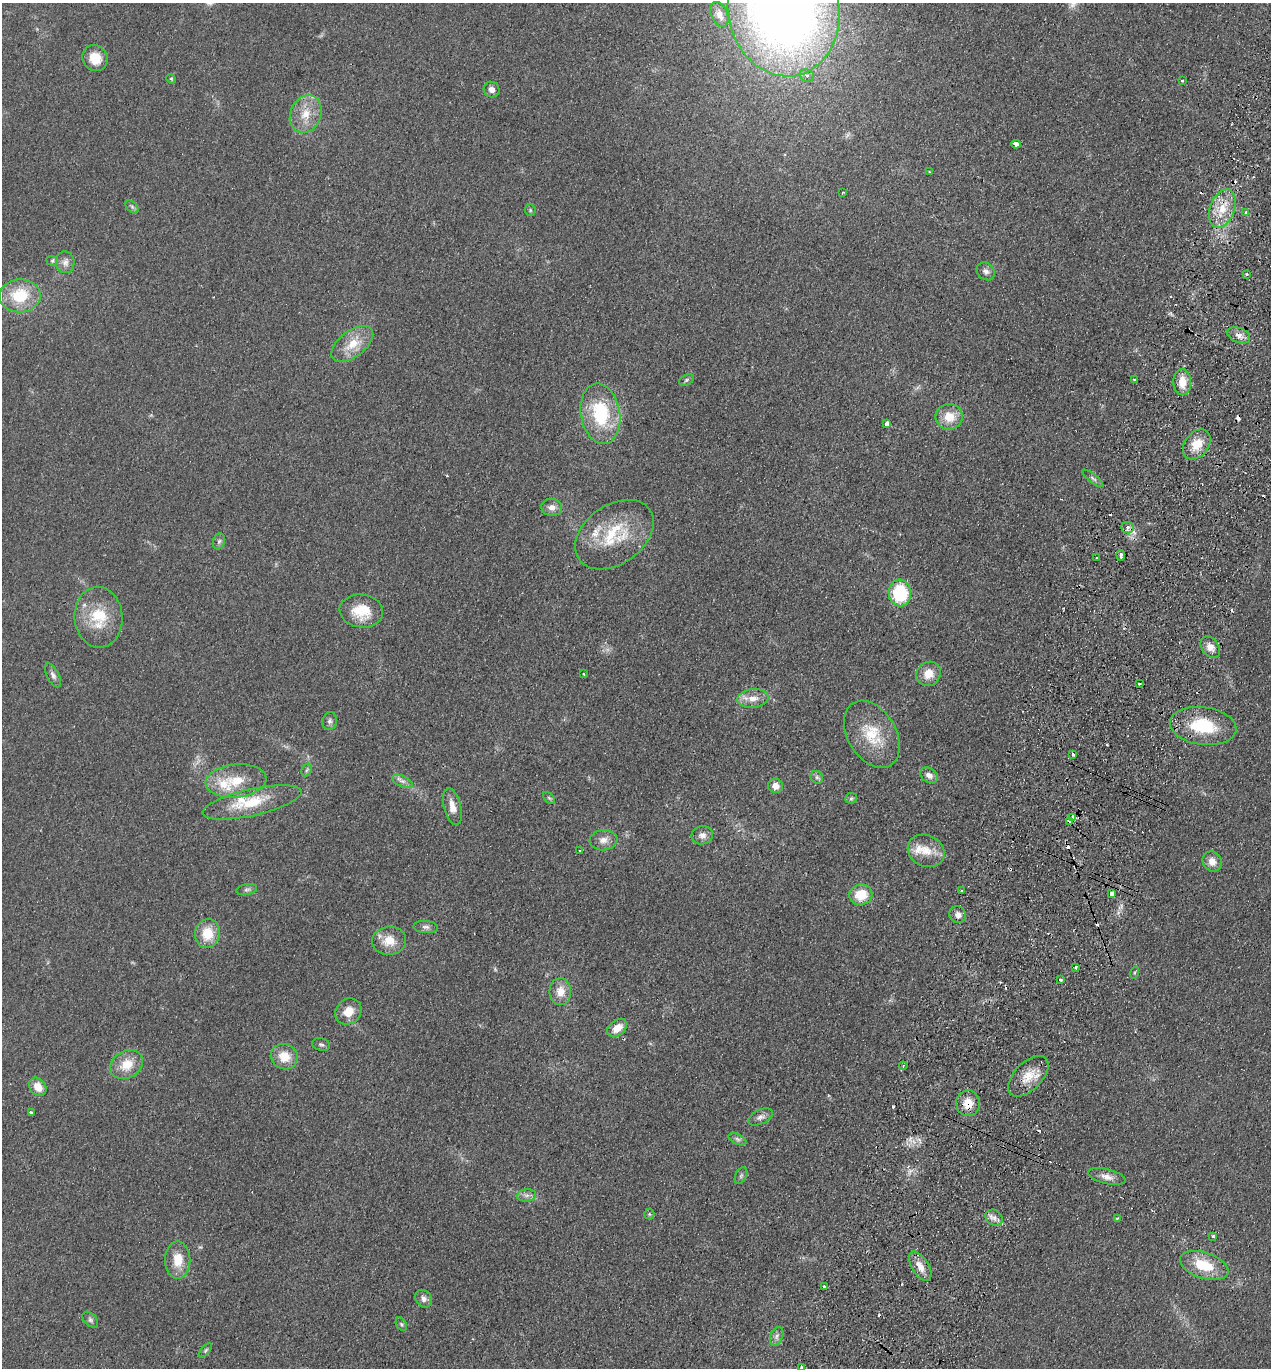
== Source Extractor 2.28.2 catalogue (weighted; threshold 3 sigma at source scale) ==
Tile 10 of 4 x 4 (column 2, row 3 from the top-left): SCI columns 1461-2729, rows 1391-2756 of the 5589 x 5512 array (HDU 1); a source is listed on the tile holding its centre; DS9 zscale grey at full resolution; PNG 1273 x 1370 px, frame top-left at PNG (2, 3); each listed source drawn as its Kron ellipse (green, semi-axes under 4 px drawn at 4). Shown black and unused: <1% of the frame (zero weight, under 2 of 3 exposures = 3% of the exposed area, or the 3 px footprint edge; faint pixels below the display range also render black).
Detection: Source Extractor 2.28.2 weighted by HDU 2 'WHT'; one run over the whole footprint, this tile lists its part. Background 0.0752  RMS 0.0094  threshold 0.0425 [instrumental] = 3 sigma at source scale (4.5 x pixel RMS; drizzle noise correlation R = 1.50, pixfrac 1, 0.05/0.05 arcsec/px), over >= 5 px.
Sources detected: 128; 1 too faint to see at this stretch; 16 cosmic-ray / hot-pixel residue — neither listed nor drawn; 4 inside a brighter listed object's ellipse — not listed separately; the other 107 listed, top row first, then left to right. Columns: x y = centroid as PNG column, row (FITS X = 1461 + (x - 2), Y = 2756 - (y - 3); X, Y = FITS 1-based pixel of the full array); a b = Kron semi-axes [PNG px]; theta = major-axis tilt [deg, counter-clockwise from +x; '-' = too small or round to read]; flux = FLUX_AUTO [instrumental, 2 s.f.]
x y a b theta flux
784 9 67 55 -80 1000
719 15 13 8 -66 6.4
95 58 13 12 - 18
807 75 7 6 - 4
171 79 5 4 - 1.1
1182 81 3 3 - 2.1
492 90 8 7 - 5.2
306 114 19 15 67 19
1016 144 4 3 - 93
929 172 3 2 - 0.9
843 192 3 3 - 1.3
132 207 8 4 -46 2.1
1222 209 20 12 70 20
530 210 6 5 - 1.4
1246 212 3 3 - 4.3
52 261 6 4 -20 1.4
65 262 11 9 -83 5.5
986 271 10 8 -41 4
1247 274 3 3 - 2.2
20 296 20 16 2 38
1239 335 12 7 -23 5.7
352 344 24 13 37 20
686 380 8 5 28 2.1
1134 380 3 3 - 2
1182 382 13 9 -87 14
600 414 30 19 -80 62
949 417 13 13 - 17
887 424 4 3 - 100
1197 444 17 12 51 16
1093 478 13 3 -39 2.2
552 507 10 8 -8 6.3
1128 528 6 5 - 5.6
614 535 43 29 35 55
219 541 8 6 72 2.5
1121 555 5 3 - 6.3
1097 558 3 3 - 5.4
900 593 13 11 -85 55
361 611 22 16 -8 27
99 617 30 24 -86 38
1210 647 12 8 -53 7.1
583 674 3 3 - 2.8
928 674 13 11 45 13
53 675 13 6 -63 3.8
1139 683 3 3 - 2.5
753 698 16 9 6 10
330 721 9 7 80 3
1203 726 33 19 -7 48
872 734 36 24 -59 39
1073 754 3 3 - 5
307 770 7 4 59 1.7
929 775 9 7 -33 5.1
817 777 7 5 -45 2.3
236 781 30 16 6 29
402 781 11 5 -24 3.9
775 786 7 7 - 7.8
549 798 7 4 -44 1.7
851 798 6 5 - 1.7
252 802 51 13 13 38
452 807 19 8 -76 9.9
1073 817 4 3 - 28
1069 821 4 3 - 23
702 835 11 9 10 5.5
603 840 14 10 6 7.6
580 850 3 2 - 1.4
926 851 19 15 -26 17
1212 862 10 9 - 8.3
247 890 10 5 10 2.6
962 891 3 3 - 1.5
1112 894 4 3 - 11
861 895 11 10 - 22
958 915 9 8 - 5.3
426 927 12 6 -4 3.4
207 934 14 12 80 22
389 941 17 14 6 16
1076 967 3 3 - 1.6
1135 973 6 4 71 1.2
1060 980 3 3 - 2.4
560 992 13 11 -89 12
348 1011 14 12 47 13
617 1028 11 7 36 13
321 1044 9 6 -13 2.3
284 1057 14 12 -23 17
127 1065 17 13 30 19
903 1066 4 4 - 1.3
1028 1076 25 13 46 19
38 1087 10 8 -53 11
968 1103 13 12 - 15
31 1113 4 3 - 3.3
761 1117 13 7 25 4.6
737 1139 9 5 -27 2.6
741 1176 9 5 63 2.2
1107 1177 19 7 -14 7.4
527 1195 9 6 6 3.6
649 1214 5 5 - 1.3
994 1218 9 7 -40 4.6
1117 1219 4 3 - 0.85
1213 1236 3 3 - 4
178 1260 18 12 -90 19
1204 1265 25 13 -18 31
920 1266 16 8 -59 11
824 1287 3 3 - 8.3
424 1299 9 7 -49 4.7
90 1320 9 6 -45 2.6
401 1324 7 4 -60 1.8
777 1336 10 6 68 3.5
206 1350 9 4 51 1.8
801 1367 4 3 - 3
Overlapping masked pixels (flux is a lower limit): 5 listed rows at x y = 1222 209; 1128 528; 1073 817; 1069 821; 968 1103
Isophote crosses this tile's border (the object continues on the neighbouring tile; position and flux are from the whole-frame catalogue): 2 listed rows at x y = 784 9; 801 1367